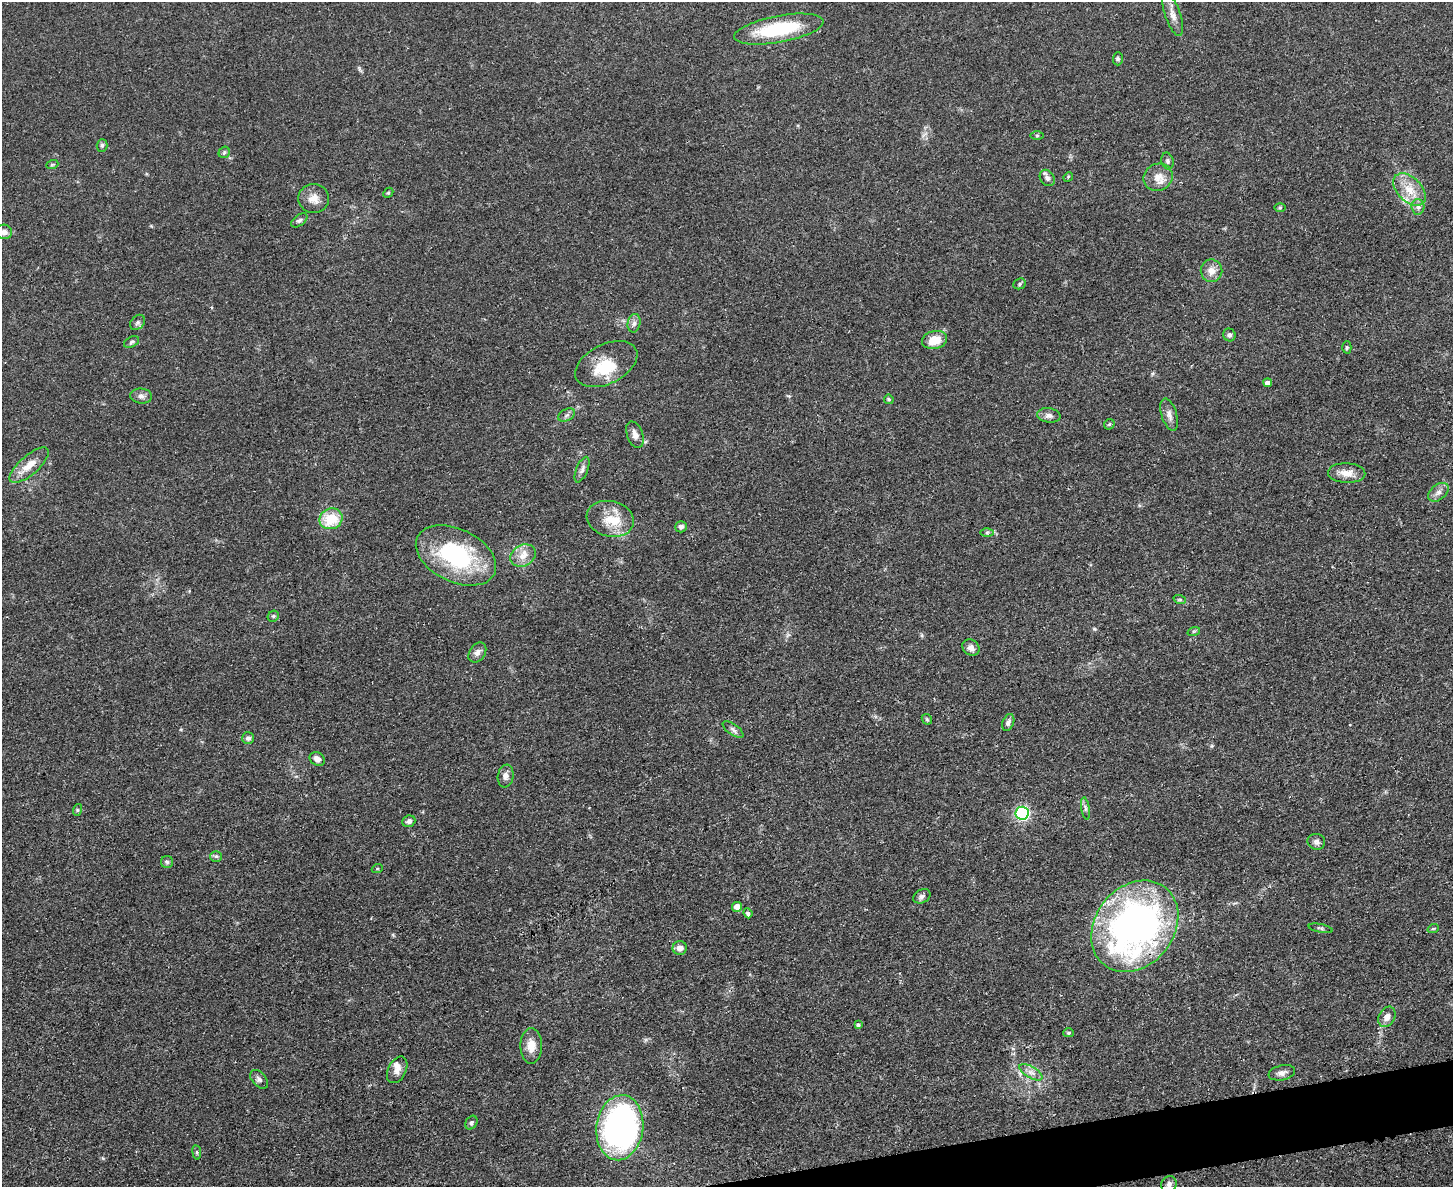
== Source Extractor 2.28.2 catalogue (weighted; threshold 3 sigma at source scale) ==
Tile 5 of 3 x 4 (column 2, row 2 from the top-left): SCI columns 1594-3044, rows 2385-3569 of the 4749 x 4767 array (HDU 1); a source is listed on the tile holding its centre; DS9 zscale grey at full resolution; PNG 1455 x 1189 px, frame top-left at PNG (2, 2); each listed source drawn as its Kron ellipse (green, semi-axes under 4 px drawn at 4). Shown black and unused: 2% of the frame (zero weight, under 3 of 4 exposures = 2% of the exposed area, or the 3 px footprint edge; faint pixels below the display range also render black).
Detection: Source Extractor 2.28.2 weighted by HDU 2 'WHT'; one run over the whole footprint, this tile lists its part. Background 0.0461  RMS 0.0053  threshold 0.0236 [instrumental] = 3 sigma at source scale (4.5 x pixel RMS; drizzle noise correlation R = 1.50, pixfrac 1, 0.05/0.05 arcsec/px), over >= 5 px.
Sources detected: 86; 1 inside a brighter object's white glare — neither listed nor drawn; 2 inside a brighter listed object's ellipse — not listed separately; the other 83 listed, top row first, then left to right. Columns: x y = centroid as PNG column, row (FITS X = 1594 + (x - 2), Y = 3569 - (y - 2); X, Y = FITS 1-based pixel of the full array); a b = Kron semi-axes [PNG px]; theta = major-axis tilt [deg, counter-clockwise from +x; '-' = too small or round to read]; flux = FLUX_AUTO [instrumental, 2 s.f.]
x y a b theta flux
1173 15 22 7 -71 4.4
779 29 45 13 10 38
1118 59 7 5 89 0.87
1037 135 6 4 0 0.85
102 145 6 5 - 1.1
224 152 6 5 - 0.88
1168 161 8 6 -76 1.3
52 165 6 4 19 0.64
1068 177 5 4 - 0.59
1158 177 15 13 29 5.9
1047 178 9 6 -55 2.1
1409 190 19 12 -45 9.5
388 193 5 4 - 0.65
314 198 15 14 - 5.4
1418 207 7 6 - 1.8
1280 208 6 4 1 0.66
299 220 9 5 36 1.3
4 232 8 7 - 2.6
1211 271 11 11 - 4.3
1020 284 6 5 - 0.86
138 322 8 6 47 1.5
634 323 9 6 79 2
1229 335 6 6 - 1.5
934 340 12 9 13 9.7
131 342 8 5 28 1.1
1347 347 6 4 89 0.92
606 364 33 19 27 19
1268 383 4 4 - 2.2
141 396 11 7 -6 2.2
889 399 5 4 - 0.84
567 415 9 5 28 1.5
1049 415 12 7 -8 2.4
1169 415 17 7 -73 3.2
1109 424 6 4 45 0.74
635 435 14 8 -70 3.1
29 465 24 9 41 7.3
582 470 14 5 67 2.1
1347 473 19 10 -2 5.8
1438 492 11 7 39 2.8
331 519 12 10 21 15
610 519 24 17 -13 13
681 527 6 5 - 1.6
987 533 6 4 1 0.83
456 555 43 26 -26 57
523 556 13 10 28 5.5
1180 600 6 4 -19 0.8
273 616 6 5 - 0.89
1194 631 6 4 18 0.7
971 647 9 7 -36 2.6
477 652 11 7 54 2.7
927 719 6 4 -45 0.74
1008 722 9 5 68 1.8
733 729 12 5 -35 1.7
248 738 6 6 - 1.6
317 759 8 6 -35 2.8
506 776 11 8 82 2.7
1085 808 11 4 -81 1.3
77 810 6 4 72 0.71
1022 813 6 6 - 88
409 821 6 5 - 1.7
1316 842 9 8 - 1.9
216 856 6 5 - 0.87
167 862 6 6 - 1.1
377 869 5 3 - 0.54
922 896 9 6 28 1.7
737 907 5 5 - 4.6
748 913 5 4 - 1.6
1135 926 49 39 51 230
1321 928 12 3 -11 0.98
1433 929 6 3 19 0.6
680 948 7 7 - 3.4
1387 1017 11 8 62 3.1
858 1025 4 4 - 0.88
1068 1033 5 4 - 0.73
531 1046 18 10 89 6.5
397 1070 14 9 63 3.6
1031 1072 13 5 -30 3
1282 1073 13 7 12 2.8
259 1079 11 7 -48 1.8
471 1123 7 5 59 1.3
620 1128 33 23 82 170
197 1152 7 4 -82 0.77
1169 1184 8 7 - 2
Overlapping masked pixels (flux is a lower limit): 1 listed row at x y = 1135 926